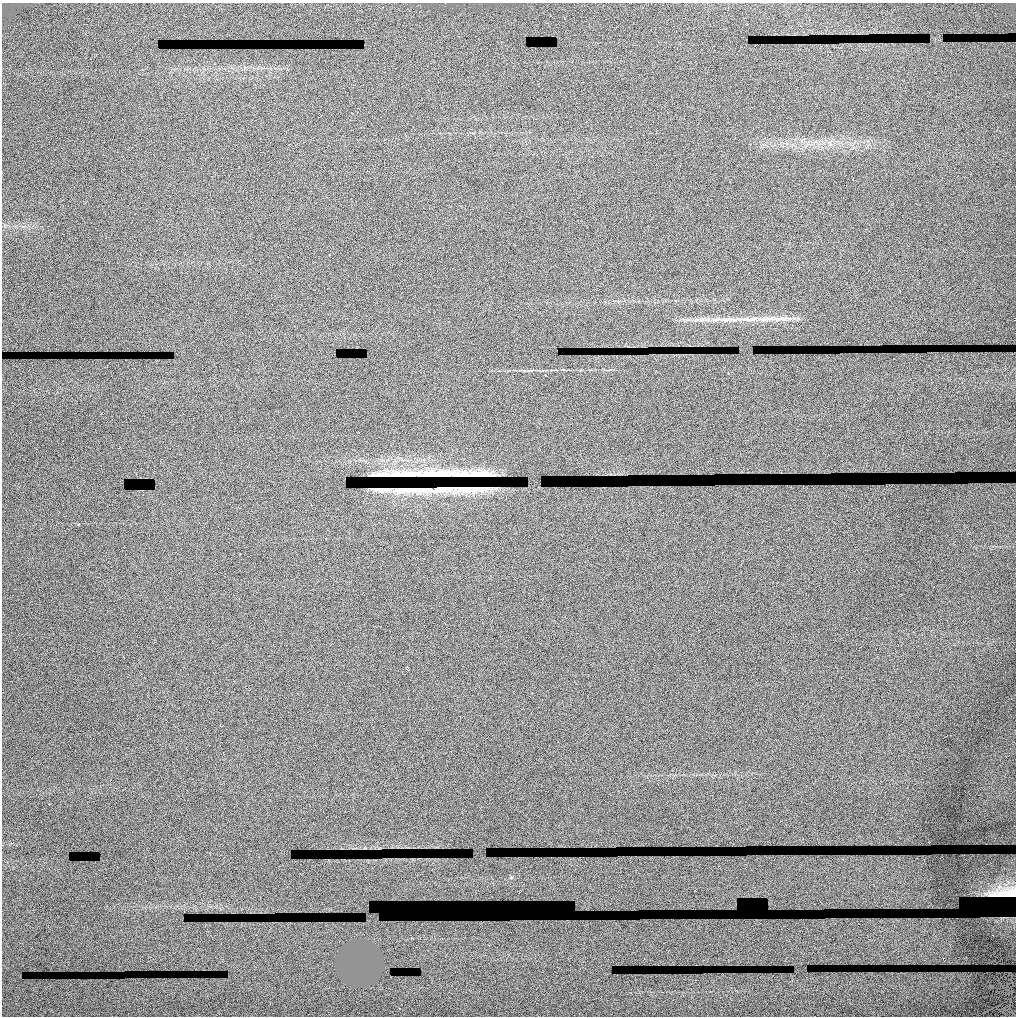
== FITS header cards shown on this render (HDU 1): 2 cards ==
NAXIS1  =                 1014 / length of data axis 1
NAXIS2  =                 1014 / length of data axis 2

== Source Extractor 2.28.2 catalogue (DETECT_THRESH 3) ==
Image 1014 x 1014 px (HDU 1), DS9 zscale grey, 1 PNG px = 1 image px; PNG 1018 x 1018 px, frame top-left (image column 1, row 1014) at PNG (2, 3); no overlay
Background 1.15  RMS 0.22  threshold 0.653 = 3 sigma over >= 5 px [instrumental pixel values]
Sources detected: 11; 6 with non-positive FLUX_AUTO (blend fragments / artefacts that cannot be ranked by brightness) are not listed; the other 5 listed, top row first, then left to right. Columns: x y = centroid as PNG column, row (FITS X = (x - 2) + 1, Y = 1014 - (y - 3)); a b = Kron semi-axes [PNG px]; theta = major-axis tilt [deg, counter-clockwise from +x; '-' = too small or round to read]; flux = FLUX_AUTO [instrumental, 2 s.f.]
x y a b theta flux
727 319 27 7 2 190
761 319 43 6 -2 290
636 440 3 2 - 8.6
428 475 29 2 1 270
511 877 5 4 - 16
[6 non-positive-flux detections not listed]